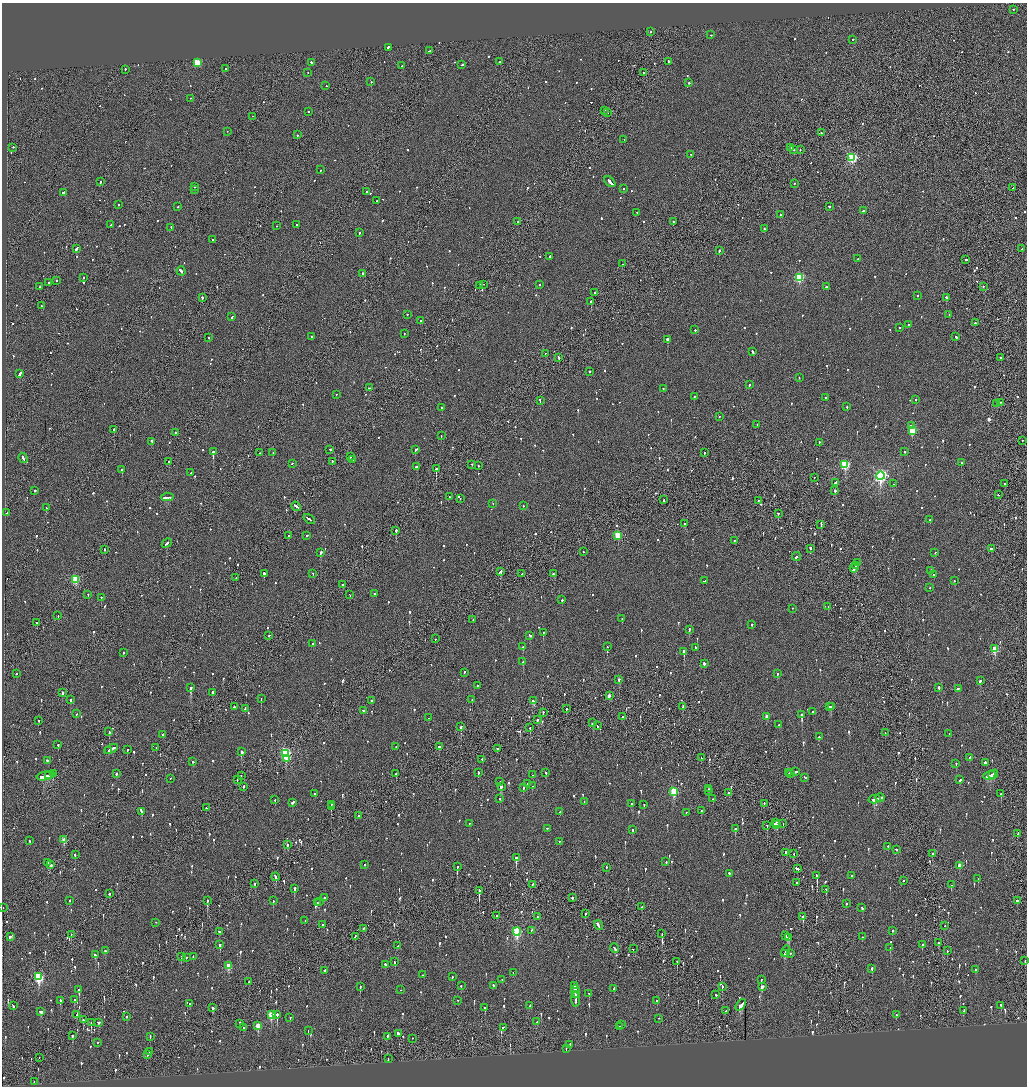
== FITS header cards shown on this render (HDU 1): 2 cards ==
NAXIS1  =                 2050
NAXIS2  =                 2168

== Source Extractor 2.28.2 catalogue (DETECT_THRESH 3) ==
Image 2050 x 2168 px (HDU 1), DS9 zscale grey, zoomed out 1/2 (1 PNG px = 2 x 2 image px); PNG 1029 x 1088 px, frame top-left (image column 2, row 2168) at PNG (2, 3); each listed source drawn as its Kron ellipse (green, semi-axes under 4 px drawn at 4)
Background -0.0821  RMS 0.068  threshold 0.204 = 3 sigma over >= 5 px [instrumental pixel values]
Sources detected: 1350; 66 cannot appear on this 1/2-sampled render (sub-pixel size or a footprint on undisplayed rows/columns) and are neither listed nor drawn; of the other 1284, the 500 brightest by FLUX_AUTO listed and drawn (784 fainter detections omitted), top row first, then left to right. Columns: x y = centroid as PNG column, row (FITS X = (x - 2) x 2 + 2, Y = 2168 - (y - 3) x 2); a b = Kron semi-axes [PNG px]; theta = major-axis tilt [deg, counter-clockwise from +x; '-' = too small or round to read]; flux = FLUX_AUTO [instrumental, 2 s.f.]
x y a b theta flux
1013 10 2 2 - 62
651 32 2 2 - 54
710 35 2 2 - 130
853 40 2 2 - 130
388 48 2 2 - 430
429 51 3 2 - 92
500 62 2 2 - 510
668 62 2 2 - 170
197 63 3 3 - 630
312 63 3 2 - 92
462 65 3 2 - 88
402 66 2 2 - 95
226 69 2 1 - 80
125 70 2 2 - 86
308 73 2 2 - 58
644 73 2 2 - 65
371 82 2 2 - 330
689 83 2 2 - 220
326 86 2 1 - 140
190 99 2 2 - 70
604 111 2 1 - 110
308 112 2 2 - 59
608 113 2 1 - 130
252 117 2 1 - 64
227 132 2 1 - 56
821 133 2 2 - 84
297 135 2 2 - 130
624 140 2 2 - 55
13 148 2 2 - 56
790 148 2 1 - 200
794 150 2 2 - 100
800 150 2 2 - 73
691 155 2 2 - 56
852 158 3 3 - 1700
321 170 2 2 - 80
100 182 2 2 - 210
610 182 7 2 -45 490
794 184 2 2 - 67
195 187 2 2 - 55
1013 188 2 1 - 94
623 189 2 1 - 66
194 190 2 2 - 56
367 192 2 2 - 92
64 193 4 2 - 180
377 201 2 2 - 62
118 205 2 2 - 58
178 207 2 2 - 62
829 207 2 2 - 67
863 211 3 2 - 250
637 213 2 2 - 180
780 215 2 1 - 110
518 222 2 2 - 67
673 222 2 2 - 110
110 225 2 2 - 58
297 225 2 2 - 63
276 226 2 2 - 58
171 228 2 2 - 71
764 229 2 2 - 75
359 233 2 2 - 130
212 240 2 2 - 52
77 249 3 2 - 640
1022 249 2 2 - 80
719 251 2 2 - 260
550 257 2 2 - 180
858 259 2 2 - 55
966 260 2 2 - 160
622 264 2 2 - 200
181 271 5 2 - 240
363 274 3 2 - 260
83 278 2 2 - 70
799 278 3 3 - 1200
57 281 2 2 - 130
49 283 2 2 - 150
484 285 2 1 - 62
539 285 2 2 - 85
479 286 3 1 - 60
39 287 2 1 - 180
826 287 2 2 - 240
983 287 2 2 - 74
595 293 2 2 - 110
917 296 2 2 - 95
202 298 2 2 - 180
946 298 2 2 - 340
591 302 2 2 - 190
41 306 2 2 - 380
407 315 2 2 - 59
949 315 2 2 - 72
232 317 3 2 - 110
421 321 2 2 - 84
975 323 2 2 - 91
908 325 2 1 - 140
900 328 2 2 - 73
695 330 2 2 - 68
404 334 2 2 - 57
312 337 2 2 - 110
956 337 2 2 - 190
209 338 2 2 - 65
667 340 2 2 - 440
753 352 3 2 - 110
545 354 2 2 - 53
559 358 2 2 - 130
1001 358 2 2 - 160
589 372 2 2 - 69
20 374 4 2 - 230
799 378 2 1 - 62
749 385 2 2 - 61
369 388 2 2 - 82
663 389 2 2 - 56
336 395 2 2 - 69
694 397 2 2 - 140
826 398 2 1 - 260
916 400 2 2 - 140
540 401 3 2 - 240
1001 403 2 1 - 75
997 404 2 2 - 100
847 407 2 2 - 69
442 408 2 2 - 82
719 417 2 2 - 81
757 425 2 2 - 54
911 426 3 2 - 100
114 430 3 2 - 190
912 431 3 3 - 590
176 433 2 2 - 71
441 436 2 1 - 81
1022 441 2 1 - 82
151 442 3 2 - 120
819 443 2 2 - 65
330 450 2 2 - 75
416 450 3 2 - 340
213 452 2 2 - 2200
905 452 2 2 - 120
259 453 2 1 - 65
273 453 2 2 - 70
705 453 2 2 - 100
350 457 2 1 - 66
23 458 5 2 - 240
352 460 2 2 - 190
169 462 2 2 - 290
332 462 2 1 - 130
961 463 2 2 - 140
293 464 2 1 - 230
472 465 2 2 - 79
845 465 3 3 - 1300
479 466 2 2 - 56
416 467 2 2 - 330
436 469 2 1 - 750
122 470 2 2 - 280
191 473 2 2 - 310
880 476 4 4 - 2900
814 478 2 2 - 51
835 483 3 2 - 150
894 484 2 2 - 68
1005 484 2 2 - 110
35 491 2 2 - 140
835 491 2 2 - 180
999 495 2 2 - 92
167 497 6 2 5 320
449 497 2 2 - 69
460 499 2 2 - 86
664 500 2 2 - 56
758 501 2 1 - 65
493 504 2 2 - 99
523 506 2 2 - 87
296 507 5 2 - 150
46 508 2 1 - 140
7 513 2 2 - 57
778 514 2 2 - 69
309 520 6 2 -36 250
930 520 2 2 - 76
684 524 2 2 - 310
821 525 3 1 - 150
396 531 2 2 - 320
288 536 2 2 - 51
307 536 2 2 - 150
618 536 3 3 - 550
734 541 2 1 - 95
167 544 5 2 - 210
810 549 3 2 - 96
991 549 3 2 - 93
104 550 2 2 - 63
583 552 2 1 - 92
321 553 2 2 - 380
935 553 2 1 - 65
797 557 4 2 - 130
858 563 3 2 - 120
856 566 2 1 - 140
854 568 5 2 - 260
931 571 2 2 - 230
500 572 3 2 - 200
264 574 2 2 - 890
313 574 2 1 - 55
522 574 2 1 - 53
554 574 3 2 - 96
934 575 2 2 - 81
236 578 2 1 - 71
76 580 3 3 - 570
704 581 3 2 - 79
954 581 2 2 - 53
343 585 2 2 - 66
930 588 2 2 - 61
374 594 2 2 - 80
88 595 2 2 - 53
350 595 3 2 - 94
101 598 2 2 - 120
562 600 2 2 - 130
828 607 2 2 - 56
792 609 2 2 - 58
58 616 2 1 - 61
622 619 2 2 - 120
473 620 2 2 - 52
37 623 2 2 - 64
752 625 2 2 - 84
689 630 2 2 - 180
543 633 2 2 - 170
269 636 2 2 - 79
530 636 3 2 - 75
435 639 2 1 - 55
313 644 2 2 - 160
523 647 2 2 - 150
607 647 2 2 - 56
695 648 3 2 - 56
995 649 3 3 - 460
684 652 3 2 - 570
123 653 2 2 - 78
523 662 2 2 - 84
704 664 2 2 - 200
464 673 2 2 - 120
16 674 2 1 - 74
777 674 2 2 - 160
619 680 2 2 - 480
980 681 3 2 - 110
477 686 2 2 - 52
190 688 2 2 - 1100
939 688 3 2 - 270
958 689 4 2 - 170
62 693 2 1 - 82
212 693 2 2 - 370
609 696 3 2 - 82
261 699 2 2 - 210
70 700 2 2 - 320
472 700 2 2 - 85
371 701 2 2 - 52
533 701 3 2 - 170
234 707 2 2 - 91
683 707 2 2 - 81
829 707 2 2 - 120
831 707 2 2 - 210
245 709 4 2 - 99
566 709 2 2 - 110
363 711 2 2 - 54
813 712 2 2 - 55
543 713 2 2 - 59
76 714 2 2 - 350
802 715 2 2 - 1100
623 717 2 2 - 57
767 717 3 2 - 73
429 718 2 2 - 55
537 720 2 2 - 140
38 721 2 1 - 92
593 723 2 2 - 100
779 725 2 2 - 74
597 726 2 1 - 97
461 727 2 2 - 170
530 728 2 1 - 92
109 732 2 1 - 110
885 733 2 2 - 55
949 734 2 2 - 72
163 735 2 2 - 110
819 737 2 2 - 54
58 745 2 2 - 250
396 747 2 2 - 52
439 747 3 2 - 100
156 748 2 2 - 55
111 749 7 2 24 340
497 749 2 2 - 67
127 750 2 2 - 52
109 751 3 2 - 140
241 752 2 2 - 280
286 753 4 3 - 1700
701 758 2 1 - 51
970 758 3 2 - 130
286 759 3 2 - 79
482 759 2 2 - 70
47 761 3 2 - 78
193 762 2 2 - 69
985 763 2 2 - 260
956 764 2 2 - 66
795 772 3 2 - 290
478 773 3 2 - 100
546 773 2 2 - 180
789 773 2 2 - 100
53 774 3 2 - 110
116 774 2 2 - 130
396 774 2 2 - 82
790 774 2 1 - 57
533 775 2 2 - 76
993 775 5 3 - 260
46 776 9 2 12 440
49 776 4 1 - 170
241 776 2 1 - 220
989 776 6 2 17 310
805 778 3 2 - 80
170 779 2 2 - 55
237 780 2 1 - 59
960 780 2 2 - 98
500 782 2 1 - 270
527 784 2 1 - 99
532 786 2 2 - 95
244 787 2 2 - 170
501 787 4 2 - 230
523 788 2 2 - 80
708 789 2 1 - 81
708 791 2 1 - 56
674 792 4 3 - 740
728 793 2 2 - 74
315 794 2 2 - 87
1001 794 2 2 - 100
880 798 4 2 - 160
500 799 2 2 - 77
713 799 2 2 - 62
275 800 2 2 - 130
875 800 6 2 14 560
584 802 2 2 - 68
293 803 3 2 - 130
632 804 3 2 - 91
764 804 2 2 - 120
331 805 2 1 - 130
644 805 2 2 - 150
331 807 4 1 - 250
206 808 2 1 - 92
701 811 2 2 - 73
142 812 2 2 - 120
560 812 2 2 - 110
686 813 2 2 - 52
358 816 2 1 - 100
776 823 4 2 - 120
469 824 2 2 - 52
783 824 2 2 - 57
777 825 2 2 - 130
767 826 3 2 - 150
548 829 2 2 - 180
735 829 2 2 - 160
633 830 2 2 - 88
1018 834 3 2 - 98
64 840 3 2 - 190
30 841 2 2 - 79
559 842 2 2 - 52
287 845 2 2 - 66
888 847 3 2 - 87
896 850 2 2 - 62
786 853 2 2 - 230
794 854 2 2 - 65
932 854 2 2 - 57
75 855 2 2 - 180
516 858 3 2 - 370
666 862 2 2 - 85
48 863 3 2 - 88
50 865 4 2 - 130
365 865 2 2 - 75
960 866 3 3 - 180
457 867 2 2 - 310
606 868 2 2 - 74
797 869 4 2 - 430
729 874 2 2 - 100
817 876 3 2 - 390
851 876 2 2 - 61
276 877 4 2 - 200
978 879 2 2 - 83
903 881 2 2 - 88
797 883 2 2 - 84
255 884 3 2 - 140
532 885 2 2 - 88
951 885 2 1 - 150
294 889 2 2 - 320
826 890 3 2 - 60
479 891 3 1 - 420
110 894 2 2 - 79
324 898 3 2 - 60
572 898 2 2 - 270
70 901 2 2 - 78
207 901 3 2 - 340
273 901 2 2 - 87
1017 901 3 2 - 80
319 902 2 2 - 65
317 903 2 2 - 55
846 904 2 2 - 55
642 907 2 2 - 93
3 908 2 1 - 66
862 908 3 2 - 77
585 914 2 2 - 160
496 916 2 2 - 88
537 917 2 1 - 58
803 917 3 2 - 260
305 921 2 2 - 75
156 923 2 2 - 52
322 925 2 2 - 61
598 926 5 2 - 290
945 926 2 1 - 67
364 929 2 1 - 96
532 931 3 2 - 100
892 931 2 2 - 59
219 932 2 2 - 96
517 932 4 3 - 1100
662 934 2 2 - 62
71 935 2 1 - 58
786 936 2 2 - 180
10 937 4 2 - 110
355 937 3 1 - 74
862 937 2 2 - 67
788 938 3 3 - 260
938 943 2 2 - 70
220 945 2 2 - 210
922 945 3 2 - 140
398 946 2 2 - 55
890 948 2 2 - 180
615 949 5 2 - 250
633 949 2 1 - 54
105 951 2 2 - 72
947 951 2 2 - 57
786 952 5 2 - 220
785 954 3 1 - 170
790 954 2 2 - 58
95 955 3 2 - 340
181 957 2 2 - 57
193 957 2 2 - 51
186 958 2 2 - 64
1025 961 2 2 - 66
394 962 2 2 - 85
677 962 2 1 - 150
385 965 3 2 - 340
229 966 3 3 - 320
872 969 2 2 - 100
975 970 2 2 - 63
325 971 2 2 - 270
513 973 2 1 - 57
422 975 2 2 - 55
39 977 4 3 - 1200
452 977 2 2 - 54
502 980 2 2 - 57
761 980 2 2 - 120
249 982 2 2 - 220
461 986 2 2 - 56
493 986 2 2 - 67
574 986 4 2 - 190
360 987 2 2 - 170
722 987 2 2 - 170
762 987 3 3 - 140
614 989 3 2 - 340
79 990 2 2 - 480
401 990 2 2 - 60
575 992 6 2 -83 280
589 994 2 2 - 100
575 995 2 1 - 76
716 995 2 2 - 67
74 1000 2 2 - 77
576 1000 7 2 -88 370
60 1001 2 2 - 120
458 1001 2 2 - 53
657 1001 2 2 - 77
190 1004 2 2 - 170
741 1005 6 2 52 320
13 1006 4 2 - 93
530 1006 3 2 - 150
1001 1006 2 2 - 62
213 1008 3 2 - 130
485 1008 3 2 - 120
726 1011 2 1 - 130
964 1011 3 2 - 260
41 1012 3 2 - 110
77 1015 2 2 - 100
271 1015 4 3 - 380
277 1015 2 2 - 440
896 1015 2 2 - 79
127 1017 2 2 - 83
290 1018 2 2 - 69
658 1019 2 2 - 58
83 1020 2 2 - 98
537 1022 2 2 - 110
91 1023 2 2 - 280
99 1023 3 2 - 80
240 1024 3 1 - 260
622 1025 2 2 - 87
258 1026 4 3 - 300
620 1027 2 2 - 100
244 1028 2 2 - 53
503 1028 2 2 - 60
308 1031 2 1 - 120
398 1034 3 2 - 190
72 1036 3 2 - 130
150 1037 3 2 - 90
387 1037 3 2 - 380
412 1039 2 2 - 56
97 1043 2 2 - 150
570 1045 3 2 - 200
566 1049 2 1 - 180
150 1052 2 1 - 60
147 1055 2 2 - 110
39 1058 2 1 - 52
388 1059 3 1 - 88
34 1082 2 2 - 70
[784 fainter detections neither listed nor drawn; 66 sub-pixel or undisplayed-footprint detections neither listed nor drawn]